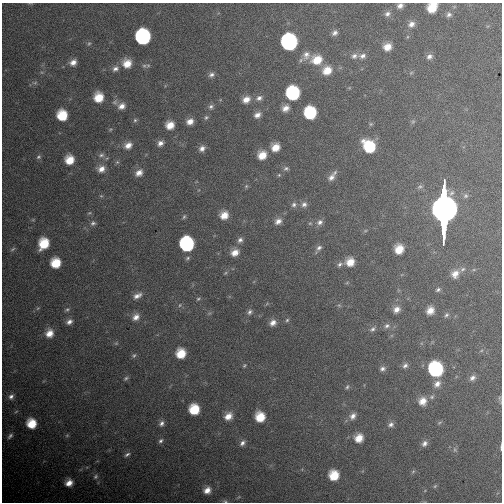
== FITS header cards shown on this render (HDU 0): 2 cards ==
NAXIS1  =                  500
NAXIS2  =                  500

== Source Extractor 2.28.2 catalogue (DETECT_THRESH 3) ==
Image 500 x 500 px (HDU 0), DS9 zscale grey, 1 PNG px = 1 image px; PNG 504 x 504 px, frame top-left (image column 1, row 500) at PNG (2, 3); no overlay
Background 4900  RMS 49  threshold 148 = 3 sigma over >= 5 px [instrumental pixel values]
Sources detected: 137; all 137 listed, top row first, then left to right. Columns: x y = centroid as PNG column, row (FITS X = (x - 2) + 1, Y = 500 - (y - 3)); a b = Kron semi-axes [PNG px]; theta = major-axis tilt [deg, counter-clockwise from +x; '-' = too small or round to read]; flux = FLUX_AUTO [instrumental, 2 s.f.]
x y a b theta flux
400 6 7 5 23 1.6e+04
432 8 9 7 47 7.1e+04
387 14 8 7 - 1.3e+04
449 14 7 7 - 1.2e+04
411 24 9 8 - 1.9e+04
335 33 7 6 - 1.3e+04
143 37 9 9 - 7.8e+05
289 42 10 9 - 1.1e+06
89 44 7 5 66 5.6e+03
387 47 8 7 - 3.7e+04
306 55 13 10 72 2.4e+04
354 56 9 8 - 1.4e+04
362 56 9 7 11 1.6e+04
429 57 8 6 36 1.4e+04
317 60 11 10 - 6.6e+04
73 62 8 7 - 2.3e+04
127 63 9 8 - 4.9e+04
144 66 8 6 -11 8.9e+03
115 68 9 7 35 1.6e+04
327 70 10 9 - 5.0e+04
411 73 6 3 19 3.9e+03
211 75 8 6 15 1.2e+04
35 83 6 5 - 6.6e+03
293 93 9 9 - 3.5e+05
99 97 8 8 - 7.0e+04
259 98 9 6 29 1.4e+04
246 100 9 7 29 3.0e+04
115 102 9 7 75 1.0e+04
122 106 9 7 27 2.3e+04
211 107 8 6 30 1.0e+04
285 108 8 7 - 2.3e+04
310 113 9 9 - 2.0e+05
62 115 8 8 - 1.0e+05
257 115 8 6 33 1.9e+04
206 117 7 6 - 7.1e+03
135 120 6 5 - 6.0e+03
190 121 7 6 - 2.7e+04
371 124 5 5 - 4.7e+03
170 125 7 7 - 4.4e+04
160 143 8 6 42 1.6e+04
128 145 9 7 24 2.7e+04
275 147 8 7 - 4.4e+04
369 147 11 9 -50 1.6e+05
202 148 8 7 - 1.8e+04
101 155 9 6 8 1.1e+04
262 155 9 8 - 5.0e+04
39 157 7 6 - 7.6e+03
69 160 8 7 - 6.0e+04
286 168 7 6 - 7.8e+03
101 169 9 8 - 2.6e+04
139 173 8 7 - 2.4e+04
279 175 5 4 - 4.3e+03
331 177 10 8 45 2.0e+04
246 186 6 5 - 5.3e+03
420 187 7 6 - 7.9e+03
101 196 5 5 - 3.8e+03
465 196 7 7 - 8.6e+03
304 204 8 8 - 1.4e+04
294 205 7 6 - 1.0e+04
443 211 44 10 90 2.0e+07
224 215 8 7 - 4.1e+04
184 217 7 4 62 5.6e+03
278 221 8 7 - 2.0e+04
320 222 8 7 - 1.5e+04
93 223 7 6 - 9.0e+03
365 231 6 3 19 3.9e+03
240 240 7 6 - 1.2e+04
44 243 10 8 62 1.0e+05
187 244 9 9 - 5.4e+05
319 248 9 6 43 1.2e+04
13 249 8 4 28 5.3e+03
399 249 8 7 - 5.3e+04
235 253 9 7 30 3.2e+04
188 258 7 4 29 5.9e+03
350 262 8 8 - 4.7e+04
56 263 8 8 - 8.6e+04
340 264 8 6 40 1.0e+04
463 269 8 6 32 9.6e+03
455 274 10 9 - 3.0e+04
438 290 6 5 - 6.8e+03
137 296 11 6 27 2.0e+04
198 299 6 4 29 4.8e+03
180 305 6 5 - 5.6e+03
339 305 6 5 - 5.6e+03
38 308 6 4 43 4.8e+03
67 309 7 5 35 6.9e+03
397 309 8 6 42 2.2e+04
430 310 7 6 - 3.2e+04
250 312 8 6 49 1.1e+04
446 315 7 5 51 7.5e+03
136 317 9 7 50 2.3e+04
287 320 5 5 - 6.0e+03
69 322 8 6 33 1.6e+04
273 323 8 7 - 2.2e+04
387 326 9 7 18 1.3e+04
372 329 9 6 41 1.0e+04
49 333 9 8 - 3.8e+04
116 343 5 5 - 4.4e+03
481 351 6 3 20 3.9e+03
181 353 8 7 - 7.6e+04
134 355 7 5 56 6.2e+03
244 365 6 4 47 4.4e+03
405 365 8 6 48 1.2e+04
382 369 8 6 9 1.1e+04
435 369 10 9 - 5.4e+05
126 378 7 5 34 6.3e+03
472 378 8 6 40 1.5e+04
437 384 9 7 46 2.3e+04
347 387 6 5 - 6.1e+03
11 396 7 6 - 1.2e+04
432 397 7 5 22 7.8e+03
500 398 8 4 -82 5.7e+03
422 401 9 8 - 3.6e+04
194 409 8 8 - 1.0e+05
228 416 9 7 42 3.5e+04
353 416 8 7 - 1.7e+04
260 417 8 8 - 7.7e+04
161 423 8 6 60 1.3e+04
439 423 7 3 19 4.2e+03
32 424 8 8 - 8.2e+04
391 424 8 6 30 1.2e+04
67 435 6 5 - 4.6e+03
10 436 8 5 48 9.3e+03
359 438 8 7 - 4.4e+04
161 441 7 6 - 9.0e+03
242 443 8 6 49 1.3e+04
424 443 8 6 47 1.5e+04
501 447 8 2 88 4.6e+03
455 450 9 5 -83 7.7e+03
127 454 8 5 28 9.1e+03
413 471 6 4 4 4.7e+03
334 475 8 8 - 8.3e+04
95 477 7 5 47 7.4e+03
69 483 7 6 - 3.2e+04
435 486 6 4 45 4.8e+03
207 490 8 7 - 2.8e+04
225 501 6 4 -21 5.3e+03
At the frame edge (FLAGS 8, measured only in part): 4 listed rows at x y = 400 6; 432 8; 501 447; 225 501